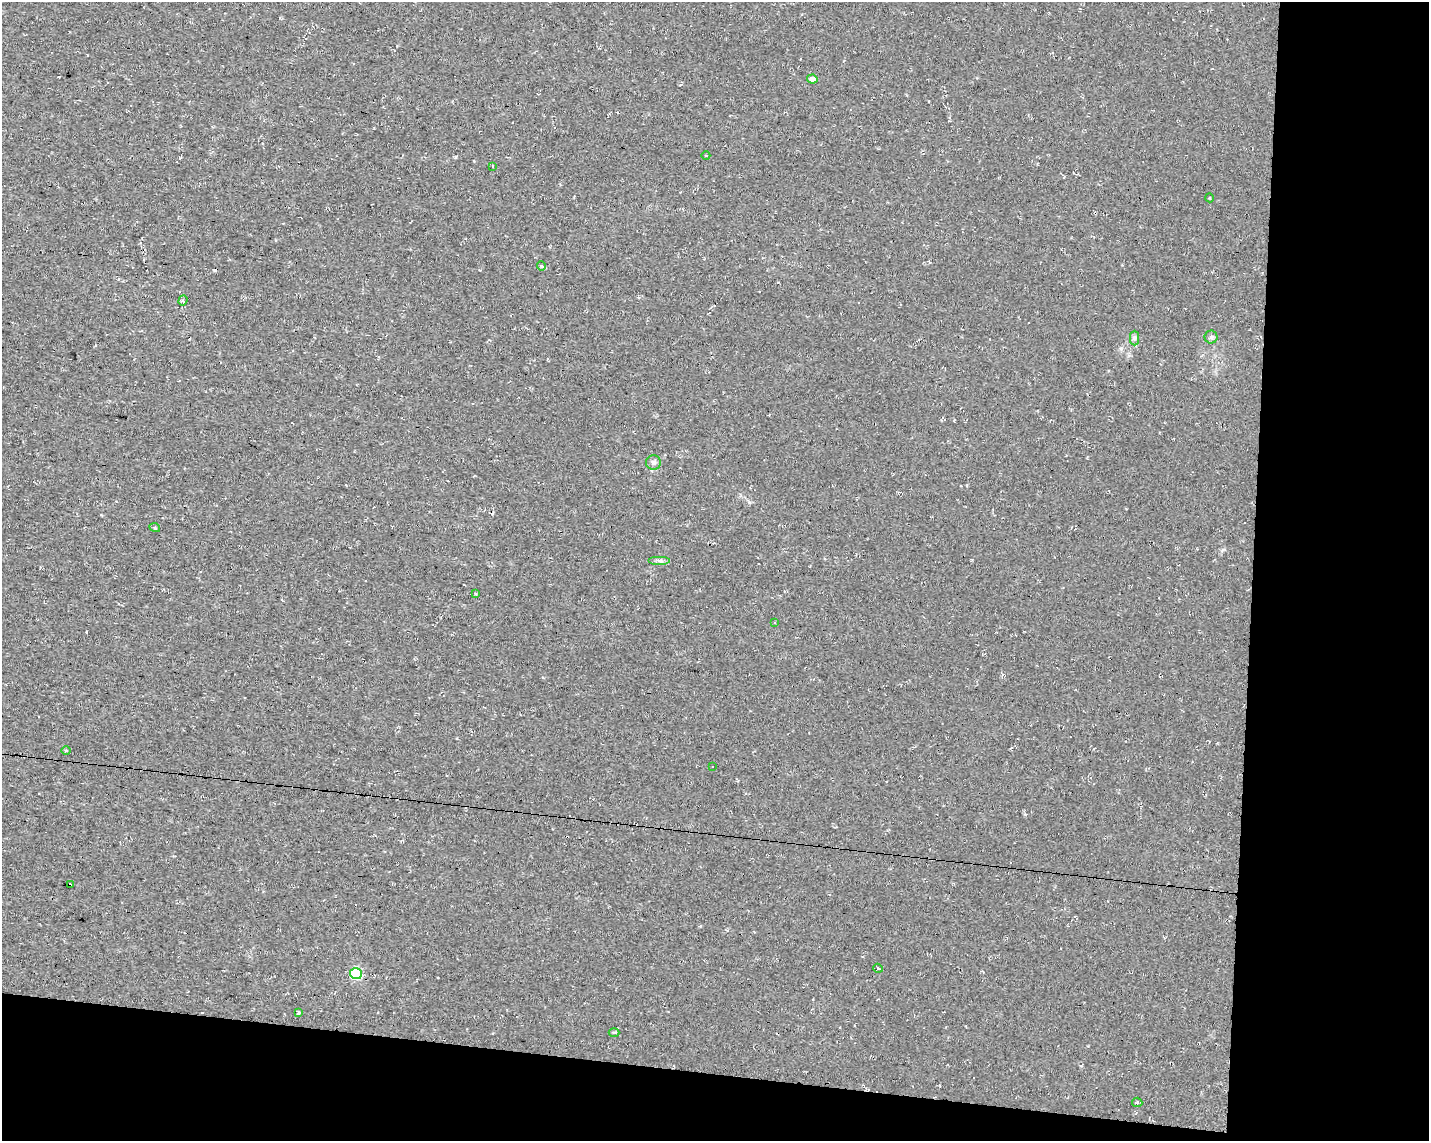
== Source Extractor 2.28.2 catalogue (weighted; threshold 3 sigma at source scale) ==
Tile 12 of 3 x 4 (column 3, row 4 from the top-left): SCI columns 3136-4562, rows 2-1140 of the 4791 x 4560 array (HDU 1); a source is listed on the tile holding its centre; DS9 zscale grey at full resolution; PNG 1431 x 1143 px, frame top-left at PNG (2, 2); each listed source drawn as its Kron ellipse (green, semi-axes under 4 px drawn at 4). Shown black and unused: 18% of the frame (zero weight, under 2 of 3 exposures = <1% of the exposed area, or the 3 px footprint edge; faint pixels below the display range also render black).
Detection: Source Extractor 2.28.2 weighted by HDU 2 'WHT'; one run over the whole footprint, this tile lists its part. Background 0.012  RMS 0.008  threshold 0.0358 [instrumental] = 3 sigma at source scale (4.5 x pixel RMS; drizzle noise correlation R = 1.50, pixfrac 1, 0.0396/0.0396 arcsec/px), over >= 5 px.
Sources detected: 31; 10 cosmic-ray / hot-pixel residue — neither listed nor drawn; the other 21 listed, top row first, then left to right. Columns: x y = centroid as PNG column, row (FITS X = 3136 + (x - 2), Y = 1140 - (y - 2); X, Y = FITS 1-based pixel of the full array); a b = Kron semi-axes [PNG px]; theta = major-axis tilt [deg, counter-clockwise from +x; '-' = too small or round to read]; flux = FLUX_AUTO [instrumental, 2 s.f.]
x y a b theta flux
812 79 5 4 - 5.3
706 156 4 3 - 0.6
492 166 4 3 - 0.93
1210 198 4 3 - 0.59
541 266 4 4 - 0.88
183 300 5 4 - 1.8
1211 337 6 6 - 1.7
1134 338 7 4 90 1.5
653 463 7 7 - 2.5
155 528 5 3 - 0.8
660 561 11 4 0 2.2
475 594 4 3 - 0.74
775 622 3 2 - 1.1
66 750 4 3 - 0.75
713 767 2 2 - 0.72
70 885 4 3 - 9.6
878 968 5 2 - 0.82
356 974 6 5 - 69
298 1013 3 3 - 1.8
614 1032 5 3 - 1
1137 1102 5 5 - 1.3
Overlapping masked pixels (flux is a lower limit): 1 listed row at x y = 70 885
Unlisted compact peaks at least as high as the median listed source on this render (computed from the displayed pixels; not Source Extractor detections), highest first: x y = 1121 348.